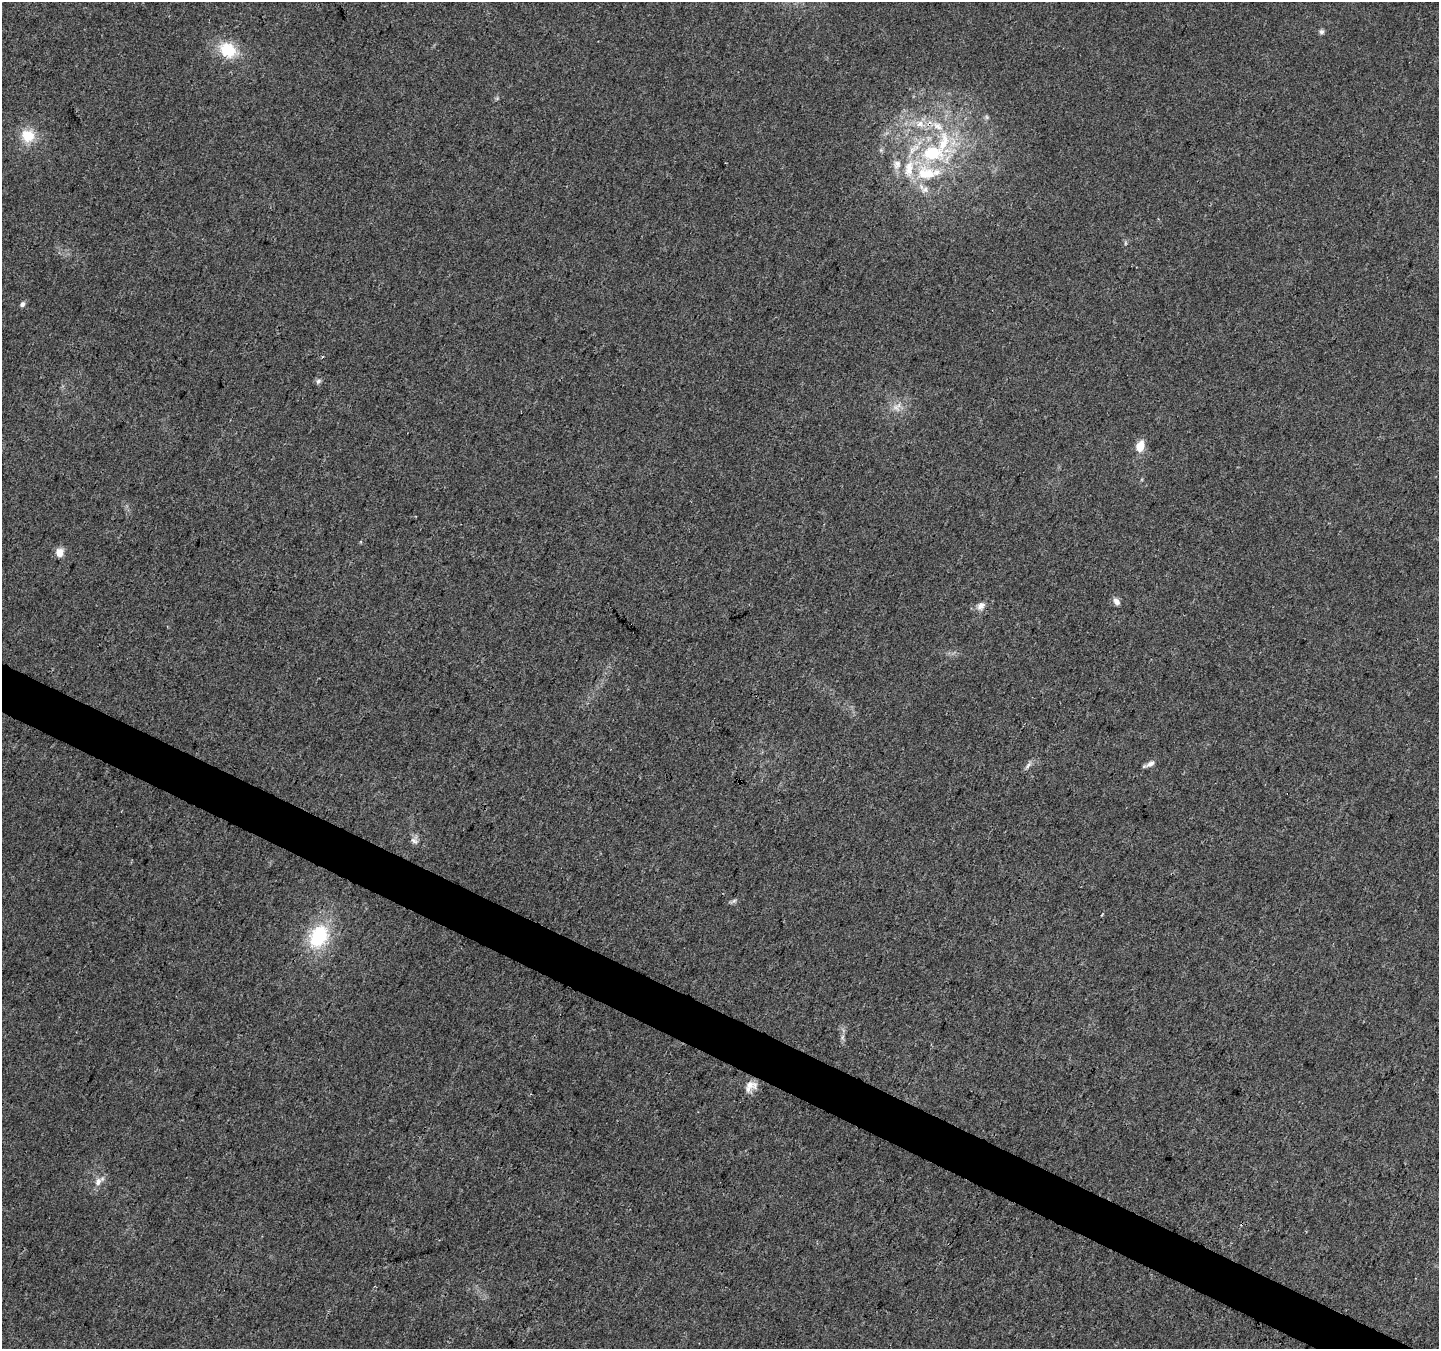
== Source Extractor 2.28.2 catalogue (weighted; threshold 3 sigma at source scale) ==
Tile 6 of 4 x 4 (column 2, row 2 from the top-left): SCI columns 1445-2881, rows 2961-4307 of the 5754 x 5853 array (HDU 1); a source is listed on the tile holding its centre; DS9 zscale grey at full resolution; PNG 1441 x 1351 px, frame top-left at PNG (2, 2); no overlay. Shown black and unused: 3% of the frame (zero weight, under 3 of 4 exposures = <1% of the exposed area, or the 3 px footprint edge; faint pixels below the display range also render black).
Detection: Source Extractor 2.28.2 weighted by HDU 2 'WHT'; one run over the whole footprint, this tile lists its part. Background 0.0217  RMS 0.0038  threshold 0.0172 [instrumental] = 3 sigma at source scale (4.5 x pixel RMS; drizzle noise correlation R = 1.50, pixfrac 1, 0.0396/0.0396 arcsec/px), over >= 5 px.
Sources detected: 30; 5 inside a brighter listed object's ellipse — not listed separately; the other 25 listed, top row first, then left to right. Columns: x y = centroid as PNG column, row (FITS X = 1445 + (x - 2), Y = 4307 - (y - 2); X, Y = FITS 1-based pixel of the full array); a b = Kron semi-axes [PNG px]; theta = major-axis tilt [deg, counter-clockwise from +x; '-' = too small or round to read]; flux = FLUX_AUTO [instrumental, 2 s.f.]
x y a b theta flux
1322 32 6 6 - 0.99
228 50 22 17 -30 13
987 117 7 4 -89 0.69
920 124 14 10 -18 4.6
938 126 18 10 -31 6
28 136 17 16 - 8.5
932 153 29 19 0 27
897 164 14 10 72 3.2
923 173 24 16 81 12
1125 243 6 4 90 0.54
22 304 6 5 - 1.2
318 381 7 6 - 1
897 407 15 11 43 3.8
1140 446 10 8 69 5.9
60 552 8 8 - 3.8
1116 601 10 7 -49 1.8
981 606 12 9 47 2.4
1150 764 13 6 28 1.9
1028 765 10 4 55 1.2
414 840 11 7 -30 1.7
734 901 7 6 - 0.86
319 936 27 19 62 25
842 1037 7 4 71 0.85
750 1085 19 12 -16 3.9
98 1182 13 9 59 2.8